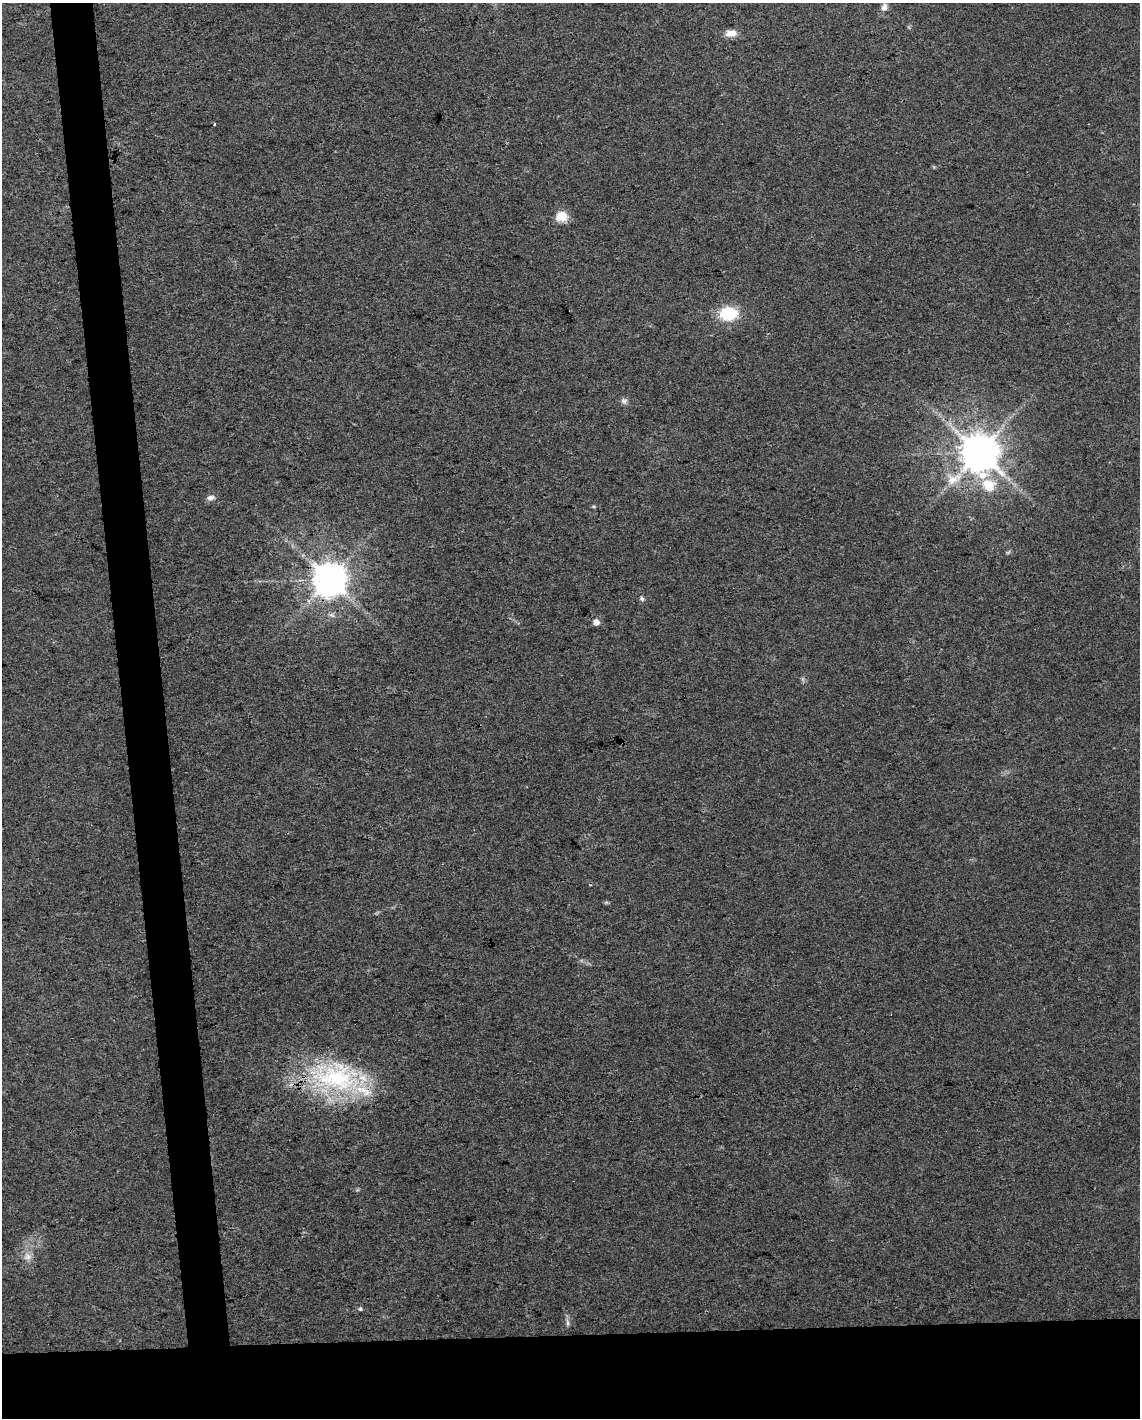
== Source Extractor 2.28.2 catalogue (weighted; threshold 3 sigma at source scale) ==
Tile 11 of 4 x 3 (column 3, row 3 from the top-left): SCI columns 2279-3416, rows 50-1465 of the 4555 x 4306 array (HDU 1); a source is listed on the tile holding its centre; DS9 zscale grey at full resolution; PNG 1142 x 1420 px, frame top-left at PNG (2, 3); no overlay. Shown black and unused: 9% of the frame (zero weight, under 3 of 4 exposures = <1% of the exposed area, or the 3 px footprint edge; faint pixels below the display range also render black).
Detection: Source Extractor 2.28.2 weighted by HDU 2 'WHT'; one run over the whole footprint, this tile lists its part. Background 0.0216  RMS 0.0037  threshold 0.0168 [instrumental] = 3 sigma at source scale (4.5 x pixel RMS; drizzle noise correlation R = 1.50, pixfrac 1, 0.0396/0.0396 arcsec/px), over >= 5 px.
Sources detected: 21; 1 too faint to see at this stretch — not listed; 1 inside a brighter listed object's ellipse — not listed separately; the other 19 listed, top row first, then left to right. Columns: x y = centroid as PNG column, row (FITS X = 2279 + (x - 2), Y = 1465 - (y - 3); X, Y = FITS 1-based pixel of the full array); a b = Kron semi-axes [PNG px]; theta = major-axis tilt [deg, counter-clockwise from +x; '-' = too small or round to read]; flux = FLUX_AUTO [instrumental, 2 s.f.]
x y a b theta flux
884 7 10 8 77 1.9
731 33 13 8 7 3.6
214 124 3 3 - 0.51
562 216 14 12 10 5.6
728 313 17 13 2 16
624 401 9 8 - 1.2
979 452 11 10 - 1200
954 479 27 13 27 8.4
989 485 20 18 -35 9.9
211 498 12 6 9 1.5
330 579 9 9 - 880
642 599 7 5 -74 0.79
596 622 5 5 - 3.3
622 742 5 3 - 0.36
606 902 7 4 1 0.51
335 1077 72 40 -8 58
27 1257 12 11 - 2.8
360 1309 5 5 - 0.62
568 1323 9 4 -89 1.1
Overlapping masked pixels (flux is a lower limit): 2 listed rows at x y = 330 579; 622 742